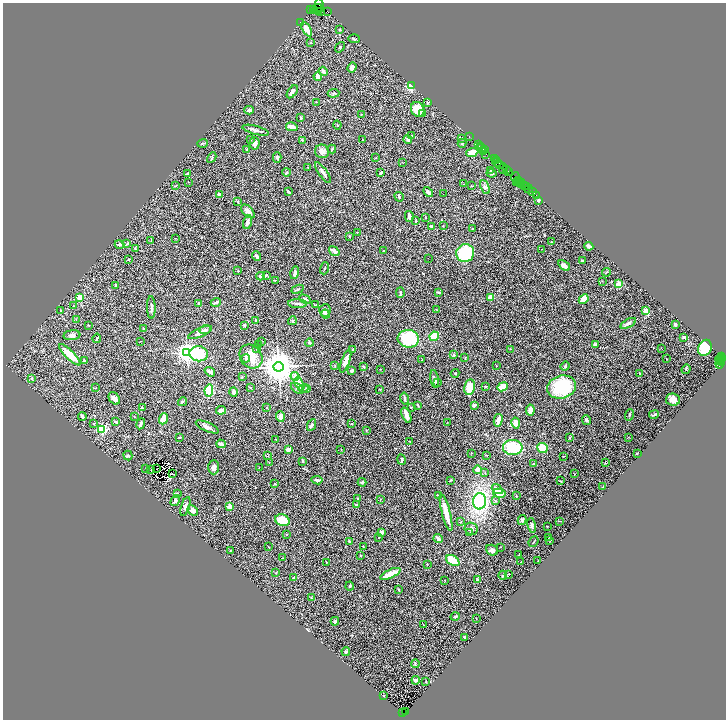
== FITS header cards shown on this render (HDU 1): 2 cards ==
NAXIS1  =                 1447
NAXIS2  =                 1435

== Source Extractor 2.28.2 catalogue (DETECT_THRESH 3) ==
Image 1447 x 1435 px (HDU 1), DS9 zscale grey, zoomed out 1/2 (1 PNG px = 2 x 2 image px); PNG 728 x 722 px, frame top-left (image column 2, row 1434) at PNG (3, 3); each listed source drawn as its Kron ellipse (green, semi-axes under 4 px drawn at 4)
Background 3.17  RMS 0.075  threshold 0.224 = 3 sigma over >= 5 px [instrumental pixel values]
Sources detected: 395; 49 cannot appear on this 1/2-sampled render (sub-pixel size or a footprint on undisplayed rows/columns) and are neither listed nor drawn; the other 346 listed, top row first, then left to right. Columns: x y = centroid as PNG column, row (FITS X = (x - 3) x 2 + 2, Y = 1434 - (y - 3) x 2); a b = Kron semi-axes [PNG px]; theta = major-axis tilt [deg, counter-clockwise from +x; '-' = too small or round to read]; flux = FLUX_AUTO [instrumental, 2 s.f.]
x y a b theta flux
319 5 7 2 -82 260
317 9 5 2 - 1500
311 10 3 2 - 410
313 10 3 2 - 890
318 11 3 2 - 750
320 11 3 2 - 710
327 11 3 1 - 200
300 23 2 2 - 7.1
306 29 8 3 -60 110
340 29 3 3 - 10
354 39 6 3 -2 19
311 43 2 1 - 4.7
340 47 6 2 52 10
352 67 5 4 - 54
323 71 5 3 - 38
318 76 4 3 - 130
411 86 2 2 - 1600
292 92 7 3 54 62
333 93 6 3 5 20
316 102 2 1 - 11
427 103 4 2 - 12
418 109 7 6 - 320
249 110 5 4 - 30
362 114 3 2 - 6.7
422 114 2 2 - 21
301 118 2 2 - 17
337 125 4 2 - 11
292 127 6 3 -12 78
256 130 14 3 -15 47
412 136 2 2 - 7.8
469 136 2 1 - 190
251 139 2 2 - 6.1
408 139 4 4 - 24
462 139 4 3 - 13
302 140 4 3 - 18
362 140 2 2 - 8.9
202 143 5 2 - 12
254 143 6 5 - 61
462 143 4 3 - 13
478 145 2 2 - 430
480 146 2 1 - 210
482 148 2 1 - 170
247 149 3 2 - 16
332 149 4 2 - 10
485 150 4 1 - 370
322 151 7 6 - 69
483 151 2 1 - 59
472 152 6 4 22 160
486 154 2 1 - 430
212 157 5 2 - 15
277 157 5 3 - 28
375 158 4 2 - 7.7
494 159 2 1 - 160
496 160 2 1 - 360
402 162 2 1 - 4.7
497 163 4 3 - 1000
500 165 3 1 - 940
308 167 2 2 - 5.7
503 168 5 3 - 2600
507 169 2 1 - 85
490 170 3 3 - 7.4
287 172 4 3 - 17
508 172 3 3 - 1600
323 173 12 3 -54 58
381 173 4 3 - 12
492 173 5 3 - 17
187 174 3 2 - 18
515 177 5 2 - 340
518 180 2 1 - 220
188 182 2 1 - 3.5
516 182 2 2 - 130
520 183 6 1 -44 1000
522 183 3 2 - 780
464 184 2 2 - 9
525 185 3 2 - 720
175 186 3 2 - 8.4
471 186 2 2 - 7.5
485 187 7 3 -67 34
527 187 2 1 - 370
529 189 4 2 - 250
289 192 4 2 - 15
428 192 6 3 -46 41
532 192 2 1 - 160
219 194 3 3 - 32
443 194 2 1 - 11
536 195 2 1 - 120
399 197 5 2 - 22
539 200 2 2 - 130
238 202 4 2 - 8.5
248 211 8 5 -45 70
409 216 5 3 - 50
426 217 2 2 - 6
416 221 4 2 - 12
247 222 7 4 74 50
443 226 2 1 - 5.2
432 227 3 2 - 53
473 229 3 2 - 9.8
357 232 2 2 - 6.5
349 236 2 2 - 10
175 238 3 2 - 7.2
151 240 3 2 - 6.7
551 242 2 2 - 12
119 244 5 3 - 19
127 244 3 3 - 13
589 246 5 3 - 26
135 248 4 3 - 12
542 249 2 1 - 3.9
334 251 6 3 -36 46
383 251 2 2 - 7.9
465 253 9 9 - 750
257 256 5 3 - 25
428 258 2 1 - 20
129 259 3 2 - 7.8
582 261 3 2 - 16
564 266 6 3 -36 82
324 268 6 2 72 10
238 271 2 2 - 14
606 272 4 2 - 11
295 273 6 3 75 62
266 275 3 3 - 21
261 276 4 3 - 45
275 280 3 2 - 7.4
602 281 3 3 - 8
619 284 2 2 - 360
116 285 3 2 - 8.2
298 289 6 2 21 18
438 292 4 2 - 20
400 293 5 2 - 22
80 297 4 4 - 130
490 297 4 3 - 120
305 299 6 4 -28 36
584 299 5 3 - 140
216 302 5 3 - 23
198 304 3 2 - 22
298 304 9 3 -3 35
315 305 4 2 - 9.2
73 306 2 2 - 4.4
151 307 11 4 -89 37
436 309 2 1 - 4.2
325 310 6 5 - 47
60 311 3 2 - 5.9
646 311 2 2 - 330
325 314 4 3 - 27
76 320 3 2 - 5.9
256 321 2 2 - 41
292 321 4 3 - 16
628 323 8 4 29 44
89 325 3 2 - 7.6
244 325 3 2 - 25
675 325 3 3 - 23
144 328 3 2 - 12
205 330 6 4 20 30
200 332 13 4 23 77
72 335 8 5 6 48
434 336 5 4 - 230
684 337 4 3 - 25
97 338 5 2 - 17
408 339 10 9 - 720
141 341 3 2 - 4.8
261 341 3 2 - 6.3
309 343 4 3 - 32
258 344 4 2 - 9.9
595 345 3 3 - 44
257 348 2 2 - 9.1
661 348 2 1 - 7.2
705 348 8 6 66 430
353 349 3 2 - 7.8
510 349 2 2 - 6.2
187 352 4 4 - 9800
199 354 9 7 -9 520
70 355 14 4 -45 300
454 355 4 3 - 21
251 357 13 10 -51 240
246 358 4 3 - 18
465 358 3 2 - 7.4
720 358 6 2 46 660
667 359 2 1 - 5.8
723 359 3 2 - 700
84 360 4 3 - 12
422 360 2 1 - 4
721 360 4 3 - 1100
345 361 12 4 70 130
720 361 2 2 - 560
721 363 2 2 - 850
720 364 4 2 - 680
335 365 4 2 - 7.4
363 366 3 2 - 13
496 366 2 1 - 5.4
565 366 5 3 - 25
278 367 5 5 - 34000
381 369 2 1 - 3.9
686 369 5 2 - 8.9
351 371 4 3 - 23
210 372 6 3 -36 43
455 373 4 2 - 8.7
640 373 2 2 - 14
295 376 4 3 - 85
242 377 3 3 - 8.8
32 378 2 2 - 52
434 379 9 4 -81 38
437 383 3 3 - 11
299 384 7 4 -62 170
485 386 3 2 - 12
251 387 4 2 - 11
470 387 8 5 80 220
503 387 5 3 - 270
562 387 15 11 16 940
95 388 3 2 - 8.2
297 388 7 3 -34 39
304 388 5 3 - 19
306 388 3 2 - 7.4
380 389 3 2 - 11
209 390 6 4 82 630
234 392 5 3 - 57
114 398 7 5 -50 61
405 398 6 3 -78 28
673 400 7 6 - 91
182 402 4 3 - 16
417 405 3 2 - 7.7
474 405 4 3 - 35
267 407 2 2 - 7.7
411 407 3 2 - 9.2
142 408 2 2 - 74
221 410 5 3 - 78
530 410 5 3 - 96
406 415 8 3 -70 110
629 415 6 2 72 18
654 415 5 2 - 22
82 416 4 3 - 36
280 416 5 4 - 75
134 417 2 2 - 4.9
163 419 6 4 68 160
498 420 6 3 77 110
586 420 5 3 - 32
115 422 3 2 - 31
447 422 2 1 - 3.6
516 423 5 4 - 110
94 424 4 3 - 13
141 424 6 2 65 42
351 424 2 2 - 6.2
311 425 6 3 63 24
207 427 12 4 -24 54
102 429 3 3 - 1400
366 430 3 2 - 7.2
179 437 4 2 - 13
569 437 4 3 - 10
628 437 3 2 - 4.4
276 439 2 1 - 4.6
410 441 2 1 - 4.2
221 444 5 3 - 40
513 447 10 7 -4 660
542 448 5 4 - 290
341 449 3 1 - 4.5
288 450 4 3 - 67
471 453 3 2 - 4.9
637 453 3 2 - 6.5
487 455 3 2 - 7
128 456 5 3 - 18
268 456 3 3 - 12
563 456 3 2 - 6.6
402 460 5 2 - 21
303 461 3 2 - 17
269 462 2 2 - 6.5
605 463 3 2 - 8.8
534 464 3 2 - 21
214 467 7 5 88 45
259 467 2 2 - 6
156 468 2 1 - 5.6
146 469 3 2 - 5.4
151 470 2 1 - 22
477 470 4 4 - 62
172 473 3 1 - 10
485 473 4 2 - 8.8
574 474 2 2 - 4.9
317 480 6 2 -8 32
451 480 3 2 - 9.4
560 481 4 2 - 6.7
362 482 4 2 - 23
275 484 3 3 - 9.3
603 487 2 2 - 25
497 489 6 4 -35 93
177 493 3 2 - 8.6
499 493 6 4 -11 130
439 495 3 2 - 13
516 495 3 2 - 7.8
358 499 4 2 - 11
381 499 2 2 - 5.2
175 501 6 4 60 35
480 501 8 6 86 1600
495 501 3 2 - 10
356 504 4 2 - 9.7
185 506 10 4 73 48
230 506 2 2 - 440
193 510 6 4 -46 71
446 513 19 3 -75 240
282 520 7 5 -20 320
522 520 5 4 - 43
560 521 2 2 - 8.6
460 522 4 2 - 7.3
532 525 7 3 -79 28
547 526 2 1 - 4.7
471 529 7 6 - 42
382 532 3 3 - 46
470 533 3 3 - 11
287 534 3 2 - 6.5
379 538 2 1 - 6.7
438 538 4 3 - 44
548 538 2 2 - 5.6
549 540 2 2 - 8.5
349 541 4 3 - 11
534 541 6 1 49 11
363 546 2 1 - 3.8
269 547 3 2 - 7.4
500 547 2 1 - 5
492 550 6 5 - 41
230 551 2 2 - 6.1
360 555 2 2 - 8.9
519 555 2 1 - 7.7
282 558 2 2 - 5.8
538 560 2 1 - 3.7
453 561 7 5 -32 300
326 562 2 2 - 9.1
521 562 2 2 - 6.9
427 564 2 2 - 7.4
276 573 3 2 - 4.8
390 574 11 3 24 270
508 574 2 2 - 8.4
503 575 4 2 - 20
294 578 3 2 - 32
477 580 4 3 - 18
445 581 4 1 - 6.6
350 586 4 3 - 12
398 589 3 2 - 11
311 598 3 2 - 7.5
455 617 4 2 - 19
476 618 2 1 - 7.6
335 621 4 3 - 17
423 624 2 1 - 3.6
465 637 3 2 - 18
346 651 4 4 - 15
415 664 4 3 - 14
416 680 4 3 - 36
426 682 3 2 - 6.4
383 696 2 2 - 6
402 712 2 2 - 1200
405 712 3 1 - 950
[49 sub-pixel or undisplayed-footprint detections neither listed nor drawn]